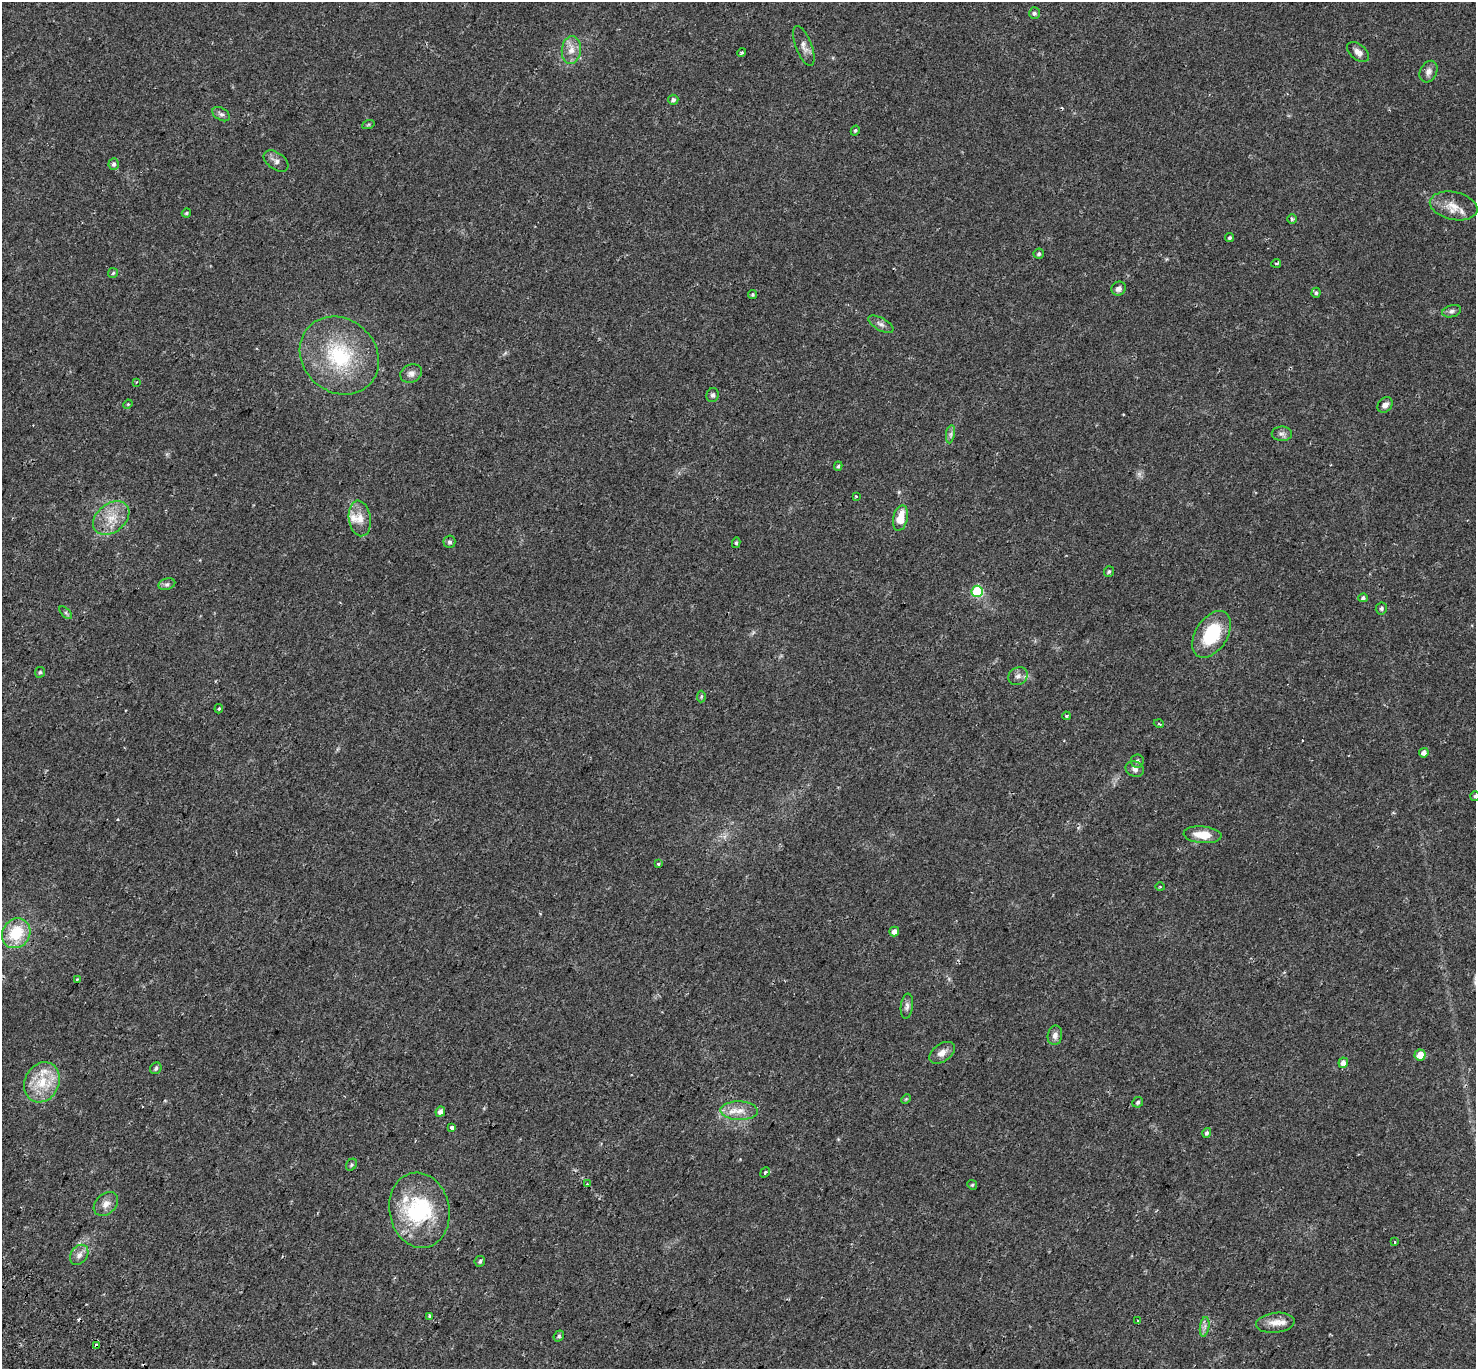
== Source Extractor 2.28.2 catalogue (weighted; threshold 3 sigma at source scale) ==
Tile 7 of 4 x 4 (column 3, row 2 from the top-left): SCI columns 3017-4490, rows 3025-4391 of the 6044 x 6110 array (HDU 1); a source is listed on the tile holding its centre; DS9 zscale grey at full resolution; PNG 1478 x 1371 px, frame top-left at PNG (2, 2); each listed source drawn as its Kron ellipse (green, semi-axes under 4 px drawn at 4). Shown black and unused: <1% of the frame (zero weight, under 2 of 3 exposures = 5% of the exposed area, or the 3 px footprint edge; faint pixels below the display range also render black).
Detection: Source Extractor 2.28.2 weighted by HDU 2 'WHT'; one run over the whole footprint, this tile lists its part. Background 0.0254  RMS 0.0035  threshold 0.0156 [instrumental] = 3 sigma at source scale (4.5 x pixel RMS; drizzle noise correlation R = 1.50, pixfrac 1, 0.0396/0.0396 arcsec/px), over >= 5 px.
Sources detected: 102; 1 inside a brighter object's white glare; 6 cosmic-ray / hot-pixel residue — neither listed nor drawn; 5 inside a brighter listed object's ellipse — not listed separately; the other 90 listed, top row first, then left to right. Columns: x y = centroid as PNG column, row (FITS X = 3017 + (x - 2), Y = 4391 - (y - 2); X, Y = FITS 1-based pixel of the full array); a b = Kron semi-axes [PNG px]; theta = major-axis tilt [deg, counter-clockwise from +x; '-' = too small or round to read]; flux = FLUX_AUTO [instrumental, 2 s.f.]
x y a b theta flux
1034 13 6 5 - 0.78
804 46 21 8 -69 2.2
571 50 14 9 83 3.1
741 52 5 4 - 0.48
1358 52 13 7 -40 1.9
1428 72 11 8 63 1.7
673 100 5 5 - 0.98
221 114 9 6 -32 0.94
368 125 6 4 19 0.39
855 131 5 4 - 0.49
276 161 14 8 -35 1.5
114 164 6 5 - 0.82
1454 206 24 14 -12 4.6
186 213 5 3 - 0.41
1292 219 5 5 - 0.46
1230 238 5 4 - 0.55
1039 254 5 5 - 0.61
1276 263 5 2 - 0.32
113 273 5 5 - 0.41
1119 289 7 6 - 1.5
1316 293 5 4 - 0.57
753 294 4 4 - 0.47
1452 311 9 6 16 0.99
881 324 14 6 -29 1.3
339 356 42 36 -42 26
411 374 11 8 25 1.6
136 382 4 3 - 0.49
713 395 7 6 - 0.79
128 404 5 4 - 0.31
1385 405 9 6 49 1.5
950 434 9 4 81 0.85
1282 434 10 7 -1 1.2
838 466 5 4 - 0.49
856 496 3 3 - 0.54
111 518 20 14 38 6.1
360 518 18 11 -81 3.8
900 518 13 7 76 5.7
449 542 6 6 - 0.83
736 543 5 4 - 0.49
1109 572 5 5 - 0.56
167 584 8 5 17 0.8
977 591 5 5 - 25
1363 598 5 4 - 0.72
1381 608 6 5 - 0.69
66 613 8 4 -45 0.53
1212 634 26 16 57 16
40 672 5 5 - 0.54
1018 676 10 8 28 1.5
701 696 6 4 87 0.49
219 709 5 3 - 0.38
1066 716 4 3 - 0.64
1159 724 5 3 - 0.31
1424 753 5 4 - 1.7
1137 761 7 6 - 0.89
1135 769 9 7 -21 1.3
1475 796 5 5 - 0.58
1203 835 19 8 -5 5.4
658 864 3 3 - 1
1160 887 5 3 - 0.23
894 931 5 4 - 1.5
16 933 15 13 57 12
77 979 3 3 - 0.37
907 1006 12 6 83 1.3
1055 1035 10 7 79 1.4
942 1053 14 9 35 2.3
1420 1055 5 5 - 4.4
1343 1063 5 5 - 1.5
156 1068 6 5 - 0.65
42 1082 21 17 63 9
906 1099 5 4 - 0.34
1138 1102 5 5 - 0.64
739 1111 18 9 -2 3.9
440 1112 5 4 - 1.4
452 1127 3 3 - 5.6
1207 1133 5 4 - 0.69
352 1165 6 5 - 0.54
765 1172 5 4 - 0.69
587 1184 3 3 - 0.36
972 1185 5 4 - 0.41
106 1204 14 10 43 2.3
419 1210 38 30 -79 28
1395 1242 3 3 - 1.1
79 1255 11 8 54 1.9
480 1261 5 5 - 0.64
430 1316 3 3 - 1.4
1138 1321 3 2 - 0.31
1275 1323 19 10 7 3.1
1205 1327 10 4 81 1.2
559 1336 6 5 - 0.56
96 1345 4 3 - 1.8
Overlapping masked pixels (flux is a lower limit): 1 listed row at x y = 96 1345
Isophote crosses this tile's border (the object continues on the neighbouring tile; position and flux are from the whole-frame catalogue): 1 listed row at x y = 1475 796